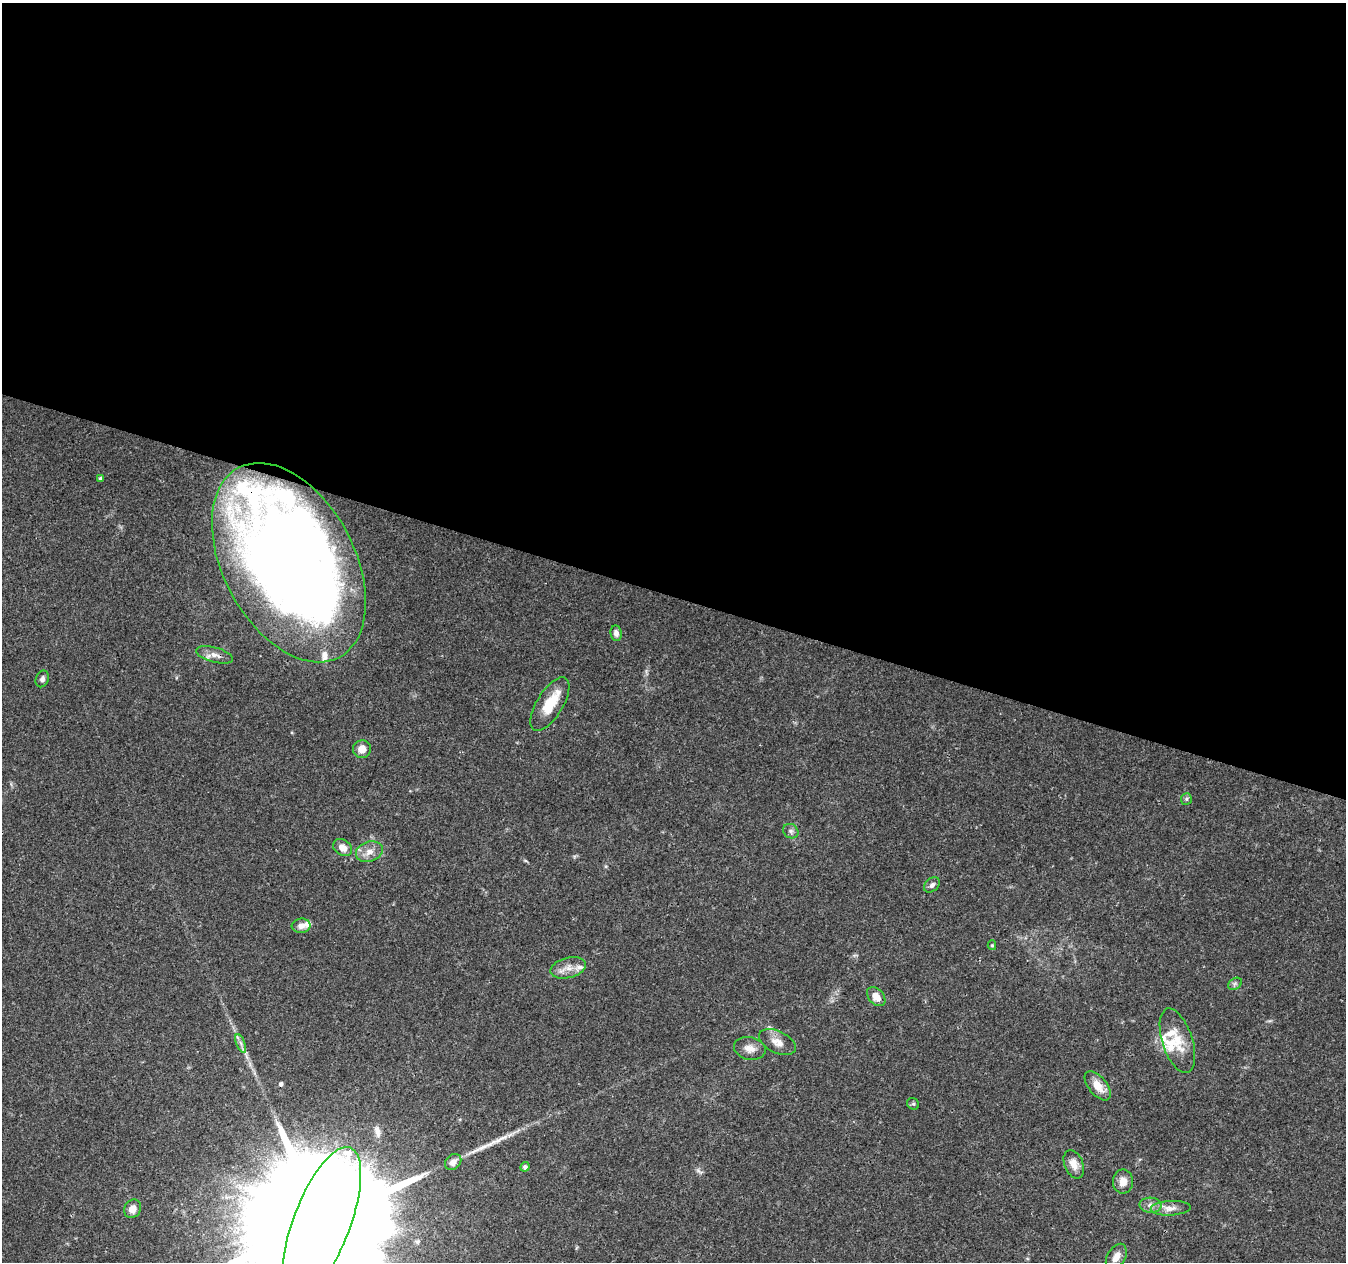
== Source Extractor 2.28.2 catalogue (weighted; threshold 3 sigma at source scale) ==
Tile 3 of 4 x 4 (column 3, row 1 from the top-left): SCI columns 2697-4040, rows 4062-5321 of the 5388 x 5541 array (HDU 1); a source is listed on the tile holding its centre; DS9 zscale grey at full resolution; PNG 1348 x 1264 px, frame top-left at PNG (2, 3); each listed source drawn as its Kron ellipse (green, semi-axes under 4 px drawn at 4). Shown black and unused: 47% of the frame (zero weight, under 3 of 4 exposures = <1% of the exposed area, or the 3 px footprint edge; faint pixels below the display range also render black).
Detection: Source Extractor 2.28.2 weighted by HDU 2 'WHT'; one run over the whole footprint, this tile lists its part. Background 0.0487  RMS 0.0025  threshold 0.0113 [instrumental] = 3 sigma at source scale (4.5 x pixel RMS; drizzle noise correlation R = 1.50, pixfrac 1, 0.0396/0.0396 arcsec/px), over >= 5 px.
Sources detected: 45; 1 inside a brighter object's white glare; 1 cosmic-ray / hot-pixel residue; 1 long thin detection or spike segment (spike, bleed or trail) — neither listed nor drawn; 10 inside a brighter listed object's ellipse — not listed separately; the other 32 listed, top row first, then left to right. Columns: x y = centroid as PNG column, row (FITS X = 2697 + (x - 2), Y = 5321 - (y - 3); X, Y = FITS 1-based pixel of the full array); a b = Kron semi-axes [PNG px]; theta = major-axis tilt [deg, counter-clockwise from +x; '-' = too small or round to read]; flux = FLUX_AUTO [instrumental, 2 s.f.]
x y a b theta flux
101 478 4 3 - 0.63
289 563 107 65 -62 380
616 633 8 6 -83 1.2
215 655 19 7 -15 2
42 679 8 6 67 0.75
550 704 30 13 58 6.9
362 749 9 9 - 2.1
1186 799 6 5 - 0.44
791 831 8 7 - 0.83
343 848 10 7 -32 2
369 852 14 10 19 2.2
932 885 9 6 44 0.84
301 926 9 7 6 1.6
992 945 5 4 - 0.33
568 968 18 10 14 2.6
1235 984 7 5 31 0.61
876 997 11 7 -47 2.8
1177 1041 33 15 -72 6
777 1042 20 10 -25 2.6
241 1043 10 3 -69 0.76
750 1048 16 11 -12 2.3
1098 1086 17 9 -51 3.6
913 1104 6 5 - 0.4
453 1162 9 7 44 1.8
1074 1164 15 9 -68 2.4
525 1167 5 4 - 0.76
1123 1182 12 10 88 2.3
1151 1205 11 7 -2 1.4
1171 1208 20 7 3 2.1
133 1209 10 8 59 2.1
322 1222 80 28 69 21000
1116 1257 14 9 60 2.2
Overlapping masked pixels (flux is a lower limit): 3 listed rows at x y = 289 563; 215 655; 322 1222
Isophote crosses this tile's border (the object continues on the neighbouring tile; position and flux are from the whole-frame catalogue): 1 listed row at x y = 322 1222